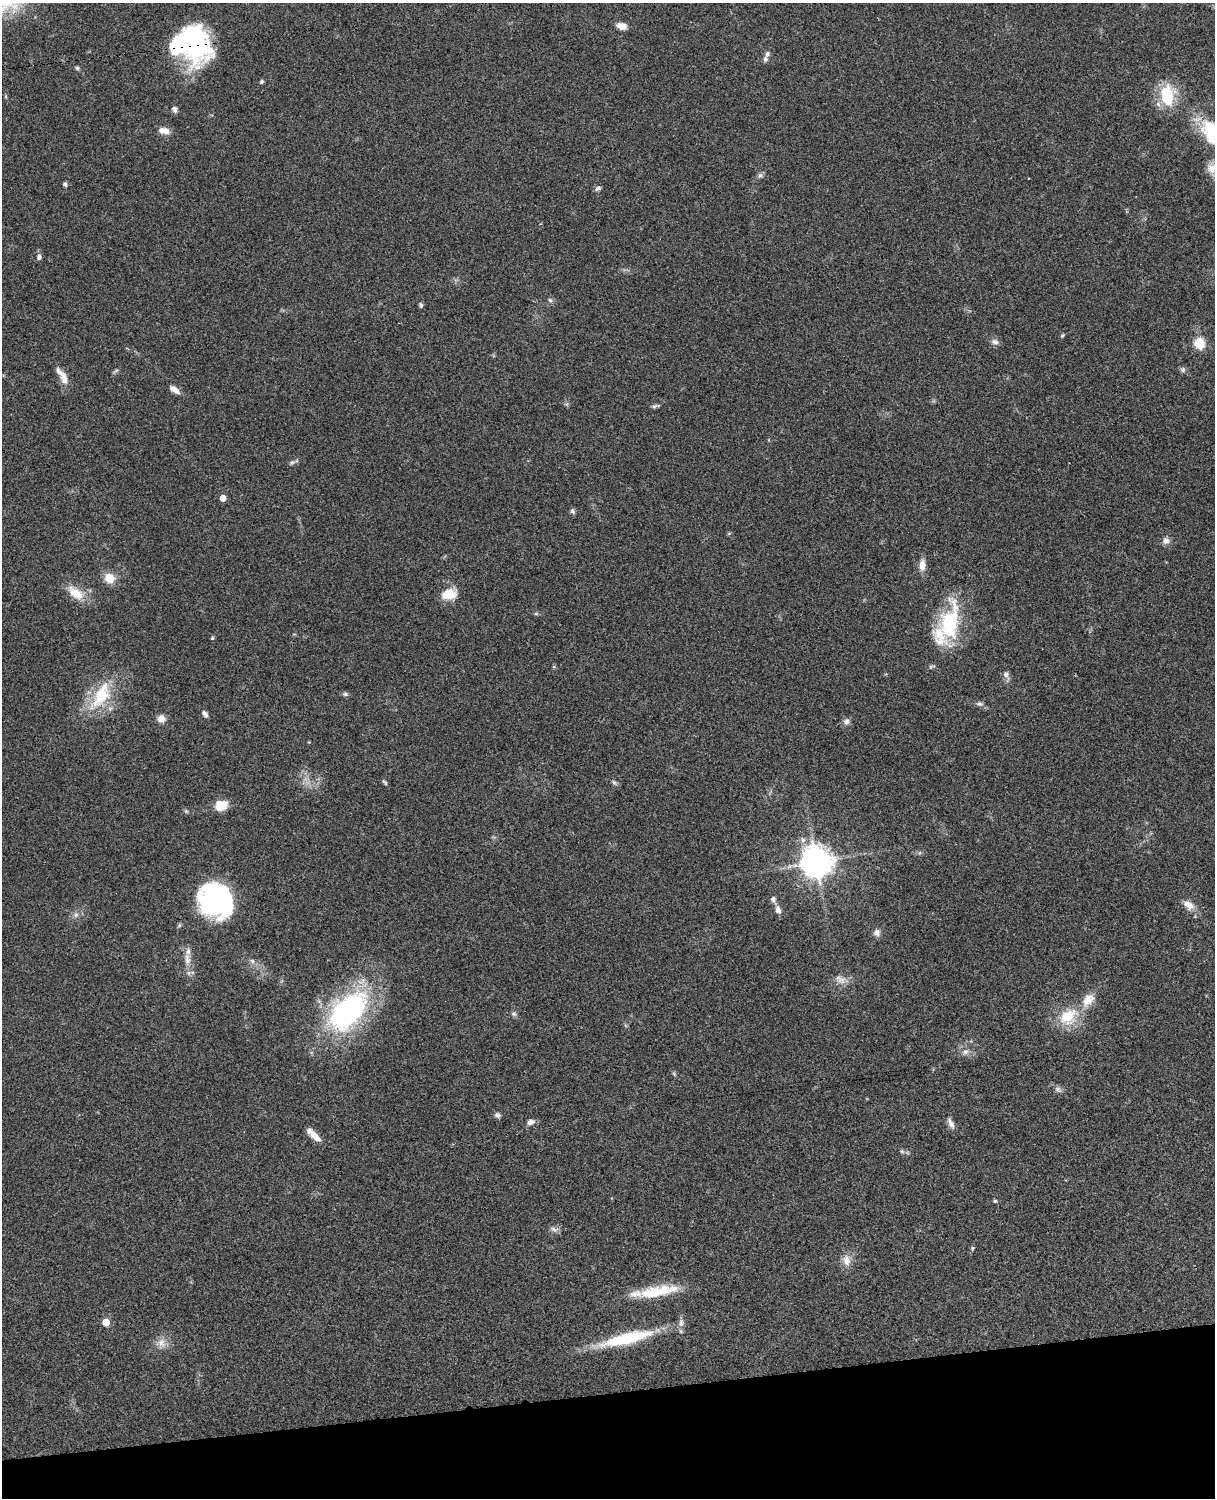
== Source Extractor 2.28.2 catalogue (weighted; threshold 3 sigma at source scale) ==
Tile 10 of 4 x 3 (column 2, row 3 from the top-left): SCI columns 1333-2545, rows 276-1771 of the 5089 x 4926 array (HDU 1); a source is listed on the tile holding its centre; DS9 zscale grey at full resolution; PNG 1217 x 1500 px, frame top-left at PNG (2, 3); no overlay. Shown black and unused: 7% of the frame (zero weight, under 3 of 4 exposures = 6% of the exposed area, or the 3 px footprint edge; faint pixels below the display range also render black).
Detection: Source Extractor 2.28.2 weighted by HDU 2 'WHT'; one run over the whole footprint, this tile lists its part. Background 0.0742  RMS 0.0058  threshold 0.0259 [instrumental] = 3 sigma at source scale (4.5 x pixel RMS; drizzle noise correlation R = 1.50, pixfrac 1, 0.05/0.05 arcsec/px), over >= 5 px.
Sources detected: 88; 2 inside a brighter object's white glare — not listed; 7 inside a brighter listed object's ellipse — not listed separately; the other 79 listed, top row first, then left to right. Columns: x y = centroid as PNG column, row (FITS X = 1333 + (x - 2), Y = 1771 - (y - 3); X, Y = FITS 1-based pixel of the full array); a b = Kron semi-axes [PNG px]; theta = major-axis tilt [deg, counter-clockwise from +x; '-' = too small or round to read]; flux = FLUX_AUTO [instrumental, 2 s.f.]
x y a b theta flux
622 26 10 7 -12 5.5
192 43 40 28 -61 88
765 59 8 6 -74 1.7
77 68 6 5 - 1
261 81 6 4 48 1
1167 95 22 15 -87 27
174 109 8 7 - 1.8
166 132 10 9 - 3.5
1213 132 39 26 -41 37
1214 169 26 15 -23 10
760 175 7 6 - 1.5
65 184 5 4 - 1.7
598 188 9 5 31 1.4
39 257 8 6 87 1.8
550 300 6 5 - 1.3
421 305 7 5 -79 1.1
1062 335 6 4 54 0.76
995 342 10 8 -19 2.5
1199 343 6 5 - 43
1183 370 8 7 - 1.5
116 371 12 4 43 1
64 378 19 10 -75 5.5
175 390 12 6 -34 4.2
655 406 11 4 17 1.4
292 462 11 5 32 1.5
223 498 5 4 - 6.6
572 511 8 6 -68 1.4
729 534 6 4 2 0.68
1166 540 10 9 - 2.8
922 565 14 8 89 5.2
109 578 11 10 - 9
76 593 26 13 -37 11
449 594 14 10 14 13
536 613 6 4 -1 0.83
950 622 54 23 80 43
212 638 5 4 - 0.7
554 667 5 5 - 0.7
1006 675 15 7 -71 2.8
345 694 8 5 -2 1.3
101 696 47 20 57 30
979 704 10 6 0 1.9
205 714 8 5 -57 2.1
161 718 10 9 - 4.1
846 722 9 8 - 2.4
309 742 4 4 - 0.45
385 782 9 4 -48 0.99
614 783 8 5 -48 1.3
221 805 12 10 13 12
186 811 6 5 - 0.91
803 840 9 7 -66 2.5
816 862 10 10 - 880
773 899 9 7 -72 2.2
216 900 30 27 -43 110
1188 905 16 9 -36 5.7
778 910 10 7 -75 3.1
76 915 8 7 - 2.3
877 933 9 8 - 2.7
187 959 21 10 -85 6.1
252 961 7 6 - 1.5
840 979 17 11 -28 4.8
348 1011 52 31 46 110
514 1014 8 7 - 1.5
1068 1016 28 21 37 19
965 1052 10 7 32 2.6
674 1074 7 4 -46 0.84
1058 1090 10 7 -31 2.1
497 1115 8 7 - 1.7
530 1122 10 7 18 2.7
951 1123 17 6 -64 3
313 1135 22 7 -44 5.5
902 1151 6 5 - 1.1
995 1201 5 5 - 0.77
554 1229 13 6 -10 2.3
972 1248 6 5 - 0.82
846 1260 17 11 -77 5.6
658 1291 55 13 11 23
106 1322 5 5 - 13
626 1339 65 12 14 39
161 1343 15 12 -4 5.6
Overlapping masked pixels (flux is a lower limit): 1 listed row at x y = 192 43
Isophote crosses this tile's border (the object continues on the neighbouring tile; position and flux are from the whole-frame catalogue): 2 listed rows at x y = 1213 132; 1214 169